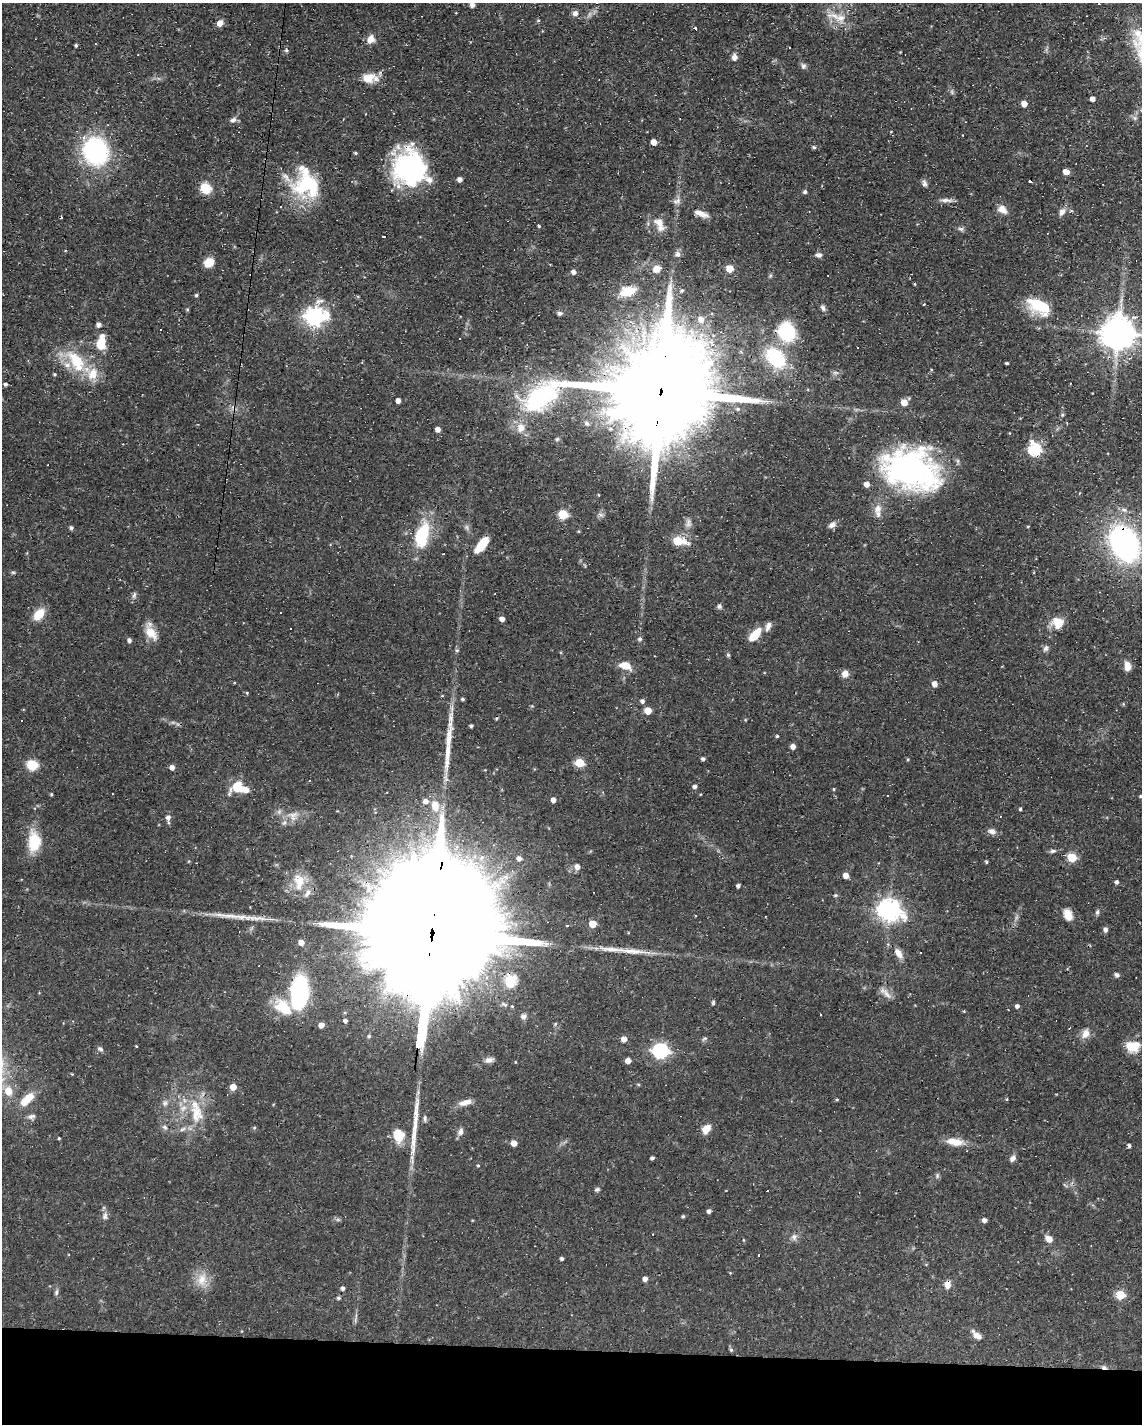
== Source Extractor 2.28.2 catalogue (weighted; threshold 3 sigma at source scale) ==
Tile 10 of 4 x 3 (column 2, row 3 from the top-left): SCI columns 1141-2280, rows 214-1635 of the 4561 x 4584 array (HDU 1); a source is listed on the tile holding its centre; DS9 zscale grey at full resolution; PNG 1144 x 1426 px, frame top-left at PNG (2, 3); no overlay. Shown black and unused: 5% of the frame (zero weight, under 3 of 4 exposures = <1% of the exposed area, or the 3 px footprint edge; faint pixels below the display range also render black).
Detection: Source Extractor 2.28.2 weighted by HDU 2 'WHT'; one run over the whole footprint, this tile lists its part. Background 0.0541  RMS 0.0032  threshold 0.0144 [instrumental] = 3 sigma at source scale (4.5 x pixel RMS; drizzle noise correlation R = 1.50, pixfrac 1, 0.05/0.05 arcsec/px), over >= 5 px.
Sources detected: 242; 20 cosmic-ray / hot-pixel residue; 1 long thin detection or spike segment (spike, bleed or trail) — not listed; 17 inside a brighter listed object's ellipse — not listed separately; the other 204 listed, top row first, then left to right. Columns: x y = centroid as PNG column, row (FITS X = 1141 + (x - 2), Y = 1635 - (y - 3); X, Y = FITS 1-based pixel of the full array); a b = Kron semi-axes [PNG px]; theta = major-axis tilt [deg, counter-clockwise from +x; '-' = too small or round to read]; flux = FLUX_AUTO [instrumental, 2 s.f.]
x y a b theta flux
472 5 4 4 - 1.3
575 13 8 7 - 1.3
840 18 15 12 28 4.4
538 20 4 4 - 0.42
220 23 7 6 - 2.2
695 28 3 3 - 0.82
371 39 11 9 61 2.4
76 45 4 4 - 0.43
286 50 5 4 - 0.5
734 57 8 7 - 1.3
803 66 8 7 - 0.85
368 78 18 13 4 4.5
952 92 7 4 -72 0.58
1093 99 4 4 - 1.6
1024 104 5 4 - 3
233 120 8 6 23 1.2
654 142 5 4 - 2.6
814 147 5 4 - 0.59
95 151 16 14 -73 67
355 153 4 3 - 0.41
410 168 34 29 87 48
1066 172 5 4 - 2.9
460 179 4 4 - 1.7
1031 181 3 3 - 4.1
925 184 9 4 -82 0.83
307 185 39 26 18 23
205 188 10 9 - 7.2
805 192 6 5 - 0.62
946 200 17 5 -2 1.5
676 201 11 7 22 1.4
1002 209 13 9 -38 2.5
1062 212 7 7 - 1.5
701 213 19 7 -20 2.8
659 224 21 11 -65 3.9
539 226 4 3 - 0.39
961 229 8 6 -15 0.78
385 237 3 3 - 2.5
677 254 7 6 - 1.2
819 255 7 6 - 1.1
209 262 10 9 - 4.6
656 269 9 8 - 2.5
730 269 5 5 - 7.4
574 272 5 4 - 1.4
915 284 4 3 - 0.26
682 290 5 4 - 0.51
628 291 20 11 13 5
196 295 5 4 - 0.49
319 301 13 7 22 1.6
924 304 3 2 - 0.24
1039 306 29 16 -28 12
823 308 9 6 -57 0.88
560 313 6 4 22 0.75
314 317 8 7 - 150
701 319 7 6 - 2.3
98 324 5 4 - 1.4
787 332 17 15 -63 24
1118 333 10 9 - 700
101 345 18 10 88 6.4
776 358 21 14 -48 24
77 363 29 19 -48 14
1007 363 3 3 - 0.44
55 374 4 3 - 0.4
5 384 4 4 - 0.83
661 390 46 26 80 14000
517 397 13 5 -45 1.5
398 401 4 4 - 2
904 402 5 5 - 4.4
738 409 7 5 1 0.68
1062 415 6 4 73 0.42
586 423 8 7 - 0.96
521 428 12 10 87 3.4
438 429 4 4 - 2
1035 449 7 6 - 40
911 470 55 37 -16 85
878 509 13 10 62 2.7
563 514 5 5 - 16
832 525 10 7 35 1.5
422 535 29 15 75 16
678 541 7 5 -7 12
482 544 20 8 52 6
1124 544 31 22 -63 74
13 572 6 4 -1 0.43
134 595 10 5 71 0.85
719 606 7 6 - 0.71
39 614 13 8 49 5.9
502 619 4 4 - 1.6
1058 622 13 12 - 5.4
151 633 20 11 -52 4.4
755 635 18 8 48 5.9
640 639 5 5 - 0.67
129 640 5 4 - 1
1046 648 9 6 58 0.94
728 655 5 4 - 0.44
625 666 13 8 -17 4.4
1127 666 10 7 -81 2.7
845 674 9 8 - 2
935 684 5 5 - 2.2
247 693 4 4 - 0.3
463 699 4 3 - 0.51
642 701 5 5 - 0.98
648 711 5 5 - 5.1
471 726 3 3 - 0.58
777 736 4 3 - 0.42
449 739 43 9 84 8
793 746 4 4 - 1.9
703 759 4 3 - 0.82
580 763 6 5 - 12
32 765 9 8 - 7.5
172 767 4 4 - 1.8
695 786 5 4 - 0.93
239 788 21 13 -12 8
834 789 4 3 - 0.31
51 794 4 3 - 0.37
888 795 3 2 - 0.3
1140 796 4 3 - 0.38
553 800 4 4 - 1.9
435 806 17 11 -76 5.2
1020 809 4 4 - 0.39
293 815 16 12 30 3.8
168 818 9 7 -83 1.1
992 832 10 7 -19 1.5
34 842 23 15 84 9.4
1053 851 8 5 7 0.8
1072 857 5 5 - 13
519 858 5 5 - 1.3
986 862 4 3 - 0.43
577 867 7 6 - 1.5
846 876 5 4 - 2.9
299 882 24 14 -85 6.3
1116 882 4 4 - 0.81
738 886 4 3 - 0.88
835 895 6 3 2 0.37
889 910 9 7 -21 230
1097 912 8 5 69 0.67
1068 915 13 8 -69 3.4
229 916 44 6 -5 5.3
592 924 5 5 - 6.1
567 926 3 3 - 1.9
1106 929 5 4 - 1.2
301 942 5 5 - 2.6
430 944 123 24 83 37000
629 951 53 7 -5 7.2
898 953 14 7 -54 2.5
1117 975 6 5 - 0.82
510 981 18 15 76 5.2
299 992 31 15 87 40
887 994 19 6 -51 2
713 1003 4 4 - 0.69
504 1004 9 5 -31 0.77
1017 1006 5 4 - 1
283 1007 27 17 -41 10
964 1011 4 3 - 0.26
523 1016 7 6 - 1.2
345 1021 5 5 - 0.84
555 1024 5 4 - 0.39
321 1025 5 4 - 2.5
1085 1034 13 9 66 2.5
704 1038 8 4 38 0.49
624 1039 5 4 - 2.6
1131 1047 17 11 -32 4.6
100 1049 8 5 -26 0.78
660 1051 7 6 - 78
489 1060 11 6 12 1.6
628 1061 5 4 - 2.7
233 1087 5 5 - 3.9
8 1091 9 7 -76 4.3
27 1099 21 9 43 5.5
837 1099 4 3 - 0.33
1007 1099 5 3 - 0.27
465 1102 17 7 15 2.5
165 1103 7 7 - 1
197 1113 31 18 -84 11
31 1116 11 7 13 1.1
165 1127 9 5 -44 0.96
254 1128 5 5 - 0.41
706 1129 10 7 49 3.5
460 1132 10 7 69 1.4
398 1135 17 14 -85 6.5
59 1138 3 3 - 0.34
955 1142 22 9 -7 4.5
514 1143 5 4 - 2.9
1129 1145 4 3 - 0.77
652 1158 4 3 - 0.76
1013 1158 8 6 47 1.3
478 1165 4 3 - 0.32
937 1176 7 5 -84 0.59
597 1189 6 4 9 0.66
709 1211 4 4 - 1
105 1216 11 7 77 1.3
683 1216 4 4 - 0.5
985 1220 4 4 - 1.4
794 1237 9 8 - 1.3
1049 1239 7 6 - 2.5
562 1259 3 3 - 0.71
645 1279 4 4 - 1.6
202 1280 19 13 81 5
948 1284 9 7 80 2.2
343 1288 4 4 - 0.82
56 1292 8 5 80 0.74
1120 1295 5 5 - 16
338 1298 5 5 - 0.55
977 1336 12 7 -40 2.1
731 1350 6 4 -62 0.52
1104 1367 8 5 -20 0.84
Overlapping masked pixels (flux is a lower limit): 9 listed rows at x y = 410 168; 787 332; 661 390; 1035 449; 911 470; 1124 544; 430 944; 948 1284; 1104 1367
Isophote crosses this tile's border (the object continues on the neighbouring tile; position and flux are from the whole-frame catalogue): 2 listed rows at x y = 1118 333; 1140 796
Unlisted compact peaks at least as high as the median listed source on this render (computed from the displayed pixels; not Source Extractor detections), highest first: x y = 71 528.